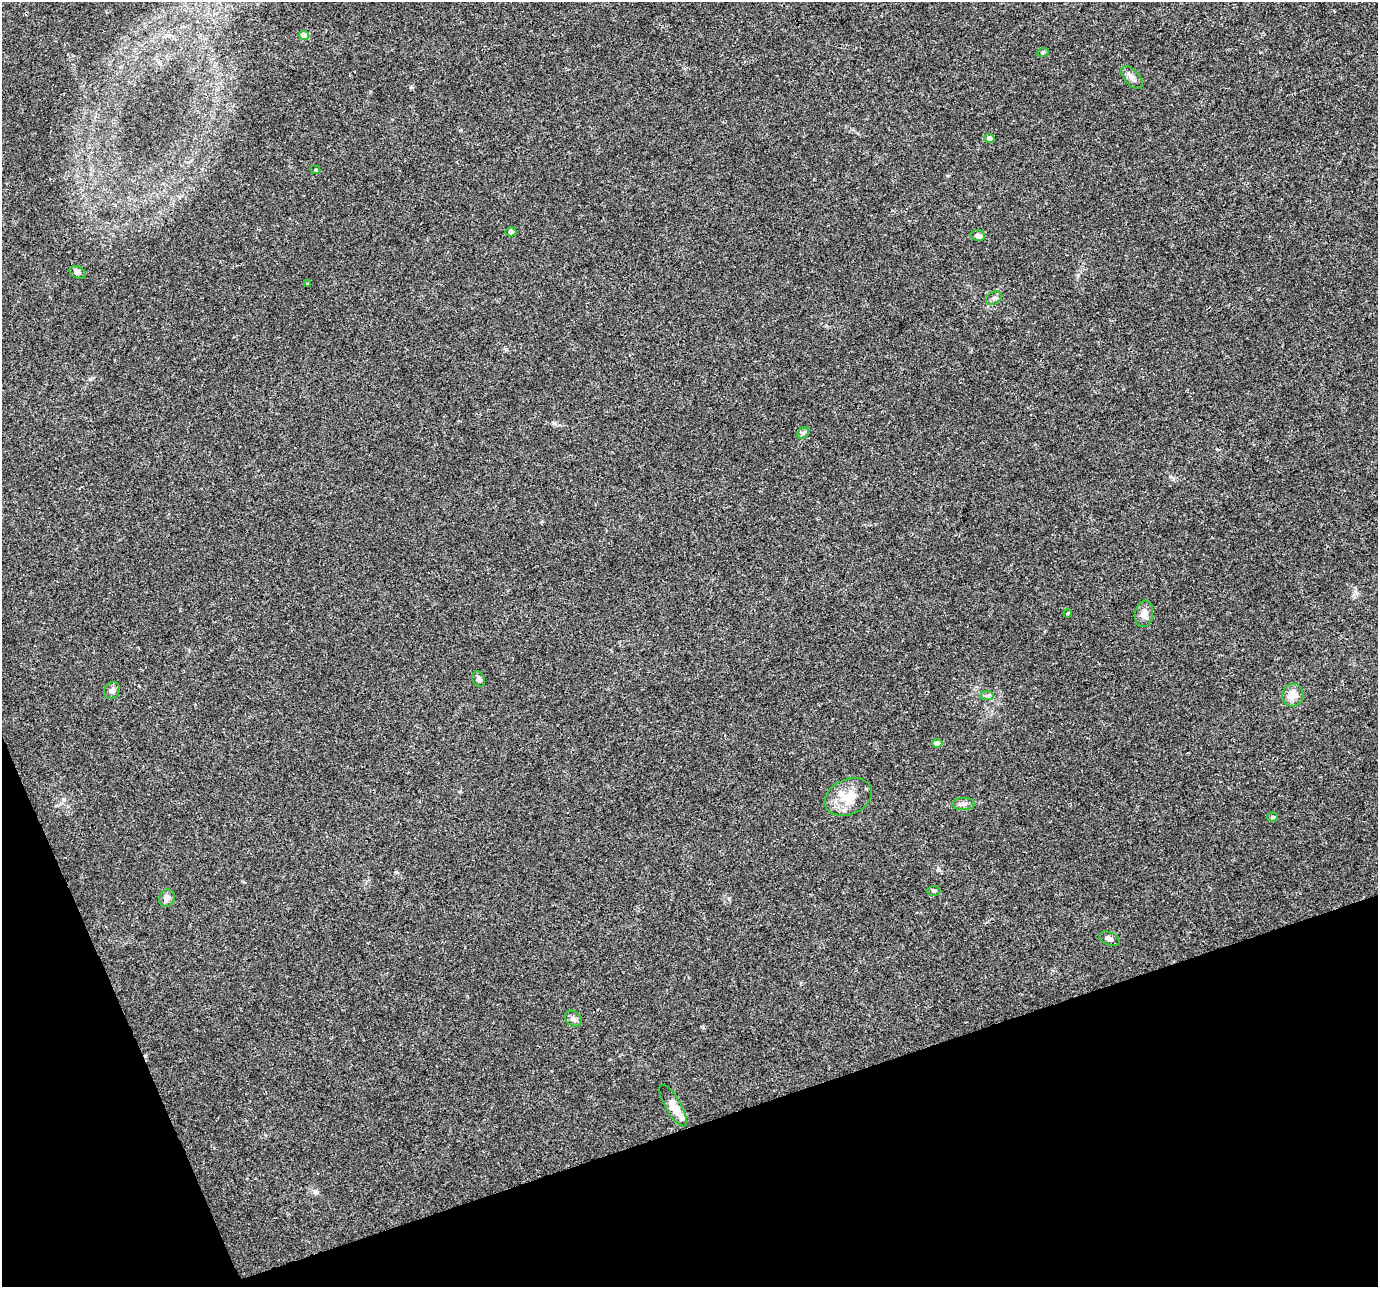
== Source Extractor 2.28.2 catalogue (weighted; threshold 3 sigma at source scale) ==
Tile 14 of 4 x 4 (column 2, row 4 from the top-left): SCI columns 1379-2754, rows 132-1416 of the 5506 x 5346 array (HDU 1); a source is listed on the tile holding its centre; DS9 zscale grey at full resolution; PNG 1380 x 1289 px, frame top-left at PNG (2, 2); each listed source drawn as its Kron ellipse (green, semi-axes under 4 px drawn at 4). Shown black and unused: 17% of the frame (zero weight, under 3 of 4 exposures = <1% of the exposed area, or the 3 px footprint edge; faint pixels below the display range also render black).
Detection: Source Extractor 2.28.2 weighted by HDU 2 'WHT'; one run over the whole footprint, this tile lists its part. Background 0.0199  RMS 0.003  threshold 0.0133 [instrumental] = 3 sigma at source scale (4.5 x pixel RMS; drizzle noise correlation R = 1.50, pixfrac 1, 0.0396/0.0396 arcsec/px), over >= 5 px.
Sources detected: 29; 1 cosmic-ray / hot-pixel residue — neither listed nor drawn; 2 inside a brighter listed object's ellipse — not listed separately; the other 26 listed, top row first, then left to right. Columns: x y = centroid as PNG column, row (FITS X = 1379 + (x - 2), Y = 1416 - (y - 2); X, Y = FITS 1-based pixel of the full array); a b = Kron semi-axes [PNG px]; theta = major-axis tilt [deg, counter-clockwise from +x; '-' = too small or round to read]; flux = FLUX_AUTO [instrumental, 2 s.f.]
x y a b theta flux
304 36 5 4 - 4.6
1043 52 6 3 19 0.38
1132 77 14 7 -47 1.7
989 138 5 4 - 1.4
315 170 5 4 - 0.4
511 232 5 4 - 0.83
978 235 7 5 -10 1.1
77 272 8 6 -25 1.3
307 284 3 3 - 0.36
994 298 8 6 29 0.88
803 433 6 5 - 0.62
1068 613 4 3 - 0.25
1144 614 13 9 79 2
479 679 8 6 -68 0.71
112 691 9 7 59 1.2
1293 695 11 10 - 2.7
987 696 7 4 0 0.65
937 743 5 4 - 2.8
848 797 24 17 24 6.9
963 804 11 6 -1 1.1
1272 817 5 4 - 0.49
934 891 7 5 2 0.5
167 898 9 7 64 1.7
1109 939 10 6 -25 1.3
573 1019 9 7 -39 1
673 1105 23 7 -60 3.6
Unlisted compact peaks at least as high as the median listed source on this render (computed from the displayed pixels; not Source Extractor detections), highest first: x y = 411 87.